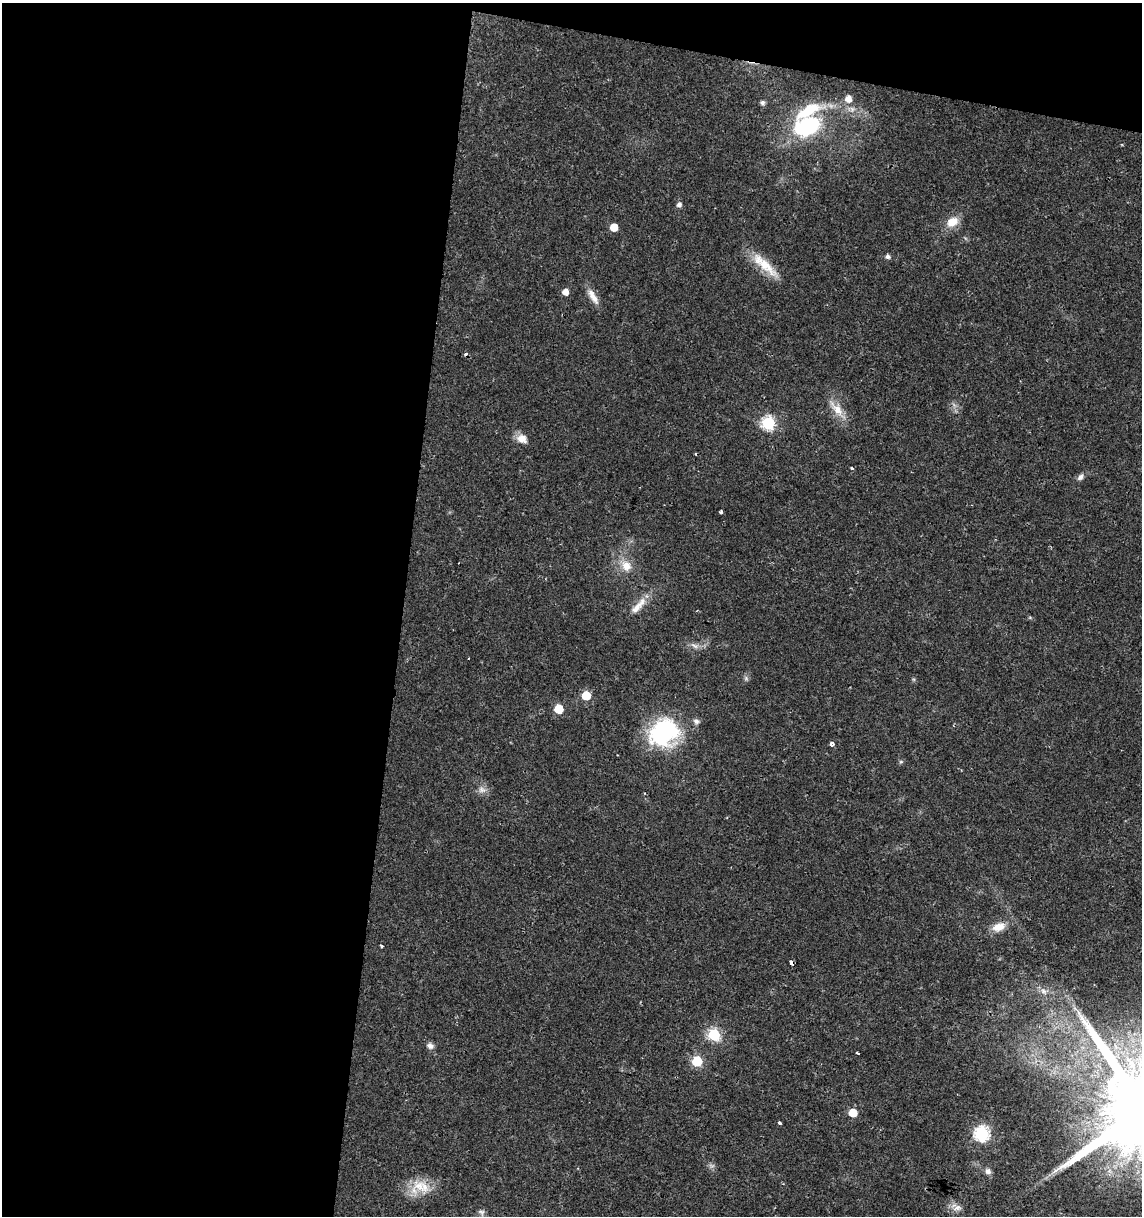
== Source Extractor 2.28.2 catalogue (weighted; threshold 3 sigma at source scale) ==
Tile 1 of 4 x 4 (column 1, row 1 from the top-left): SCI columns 286-1425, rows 3641-4854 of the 5073 x 4864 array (HDU 1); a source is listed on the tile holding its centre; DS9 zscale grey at full resolution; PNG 1144 x 1218 px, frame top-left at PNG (2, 3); no overlay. Shown black and unused: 39% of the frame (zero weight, under 2 of 3 exposures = <1% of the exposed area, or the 3 px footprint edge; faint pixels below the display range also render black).
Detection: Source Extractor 2.28.2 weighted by HDU 2 'WHT'; one run over the whole footprint, this tile lists its part. Background 0.0204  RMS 0.0027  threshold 0.0122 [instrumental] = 3 sigma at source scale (4.5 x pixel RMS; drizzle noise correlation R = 1.50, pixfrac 1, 0.0396/0.0396 arcsec/px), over >= 5 px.
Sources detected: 46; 1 too faint to see at this stretch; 2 cosmic-ray / hot-pixel residue — not listed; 1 inside a brighter listed object's ellipse — not listed separately; the other 42 listed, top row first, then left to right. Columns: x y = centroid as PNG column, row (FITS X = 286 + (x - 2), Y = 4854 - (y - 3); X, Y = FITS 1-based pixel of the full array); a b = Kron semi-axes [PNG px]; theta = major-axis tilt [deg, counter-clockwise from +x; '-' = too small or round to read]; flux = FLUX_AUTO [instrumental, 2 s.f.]
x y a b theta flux
848 99 6 6 - 2.4
762 103 5 5 - 0.85
807 126 36 24 22 24
679 204 5 5 - 1.1
952 222 16 12 29 3.8
614 227 5 5 - 4.6
887 256 5 5 - 0.88
765 265 48 12 -42 7.2
565 292 5 5 - 2.3
593 297 23 8 -57 2.8
837 409 29 11 -51 4.4
768 423 6 6 - 42
522 439 14 10 -24 2.5
851 468 4 3 - 0.49
1080 477 9 6 50 1.1
721 512 4 3 - 0.89
626 566 14 13 - 3.7
638 606 30 9 47 3.7
694 646 14 6 -24 1.3
746 678 6 6 - 0.59
586 696 5 5 - 8.8
559 709 6 6 - 10
696 721 8 7 - 0.94
664 732 34 28 36 30
831 744 5 4 - 1.1
901 762 6 5 - 0.43
482 790 12 8 -4 1.6
999 927 17 10 20 3.6
381 946 3 3 - 1.4
791 963 4 3 - 2.3
1043 991 9 7 -34 1.2
714 1035 6 6 - 30
430 1046 8 7 - 1.2
858 1053 4 3 - 1.2
697 1061 6 6 - 18
853 1113 6 5 - 6.9
780 1123 4 3 - 1.4
982 1133 7 7 - 52
988 1171 7 7 - 1.2
420 1186 23 16 -44 6.3
957 1208 13 8 16 1.7
481 1212 11 8 -37 1.2